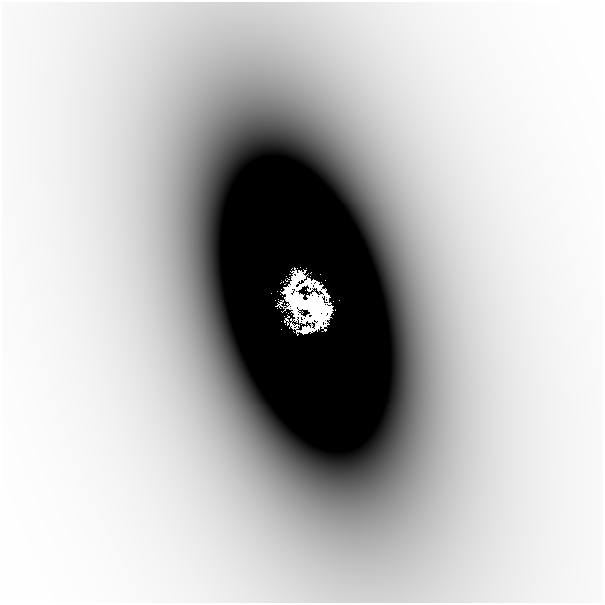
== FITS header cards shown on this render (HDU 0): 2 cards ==
NAXIS1  =                  601
NAXIS2  =                  601

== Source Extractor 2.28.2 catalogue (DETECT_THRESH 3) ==
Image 601 x 601 px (HDU 0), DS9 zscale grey, 1 PNG px = 1 image px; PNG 605 x 605 px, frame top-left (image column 1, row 601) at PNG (2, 2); no overlay
Background -8.13e-05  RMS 1.9e-05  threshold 5.77e-05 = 3 sigma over >= 5 px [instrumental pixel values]
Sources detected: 5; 1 with non-positive FLUX_AUTO (blend fragments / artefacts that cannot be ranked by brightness) is not listed; the other 4 listed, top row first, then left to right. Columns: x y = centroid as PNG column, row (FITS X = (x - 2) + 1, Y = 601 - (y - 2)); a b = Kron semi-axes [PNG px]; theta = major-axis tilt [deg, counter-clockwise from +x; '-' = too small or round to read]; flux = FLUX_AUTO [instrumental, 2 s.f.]
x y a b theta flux
297 278 15 9 41 0.76
308 283 9 7 -8 0.45
308 305 38 23 -29 17
306 330 17 6 3 0.3
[1 non-positive-flux detection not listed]